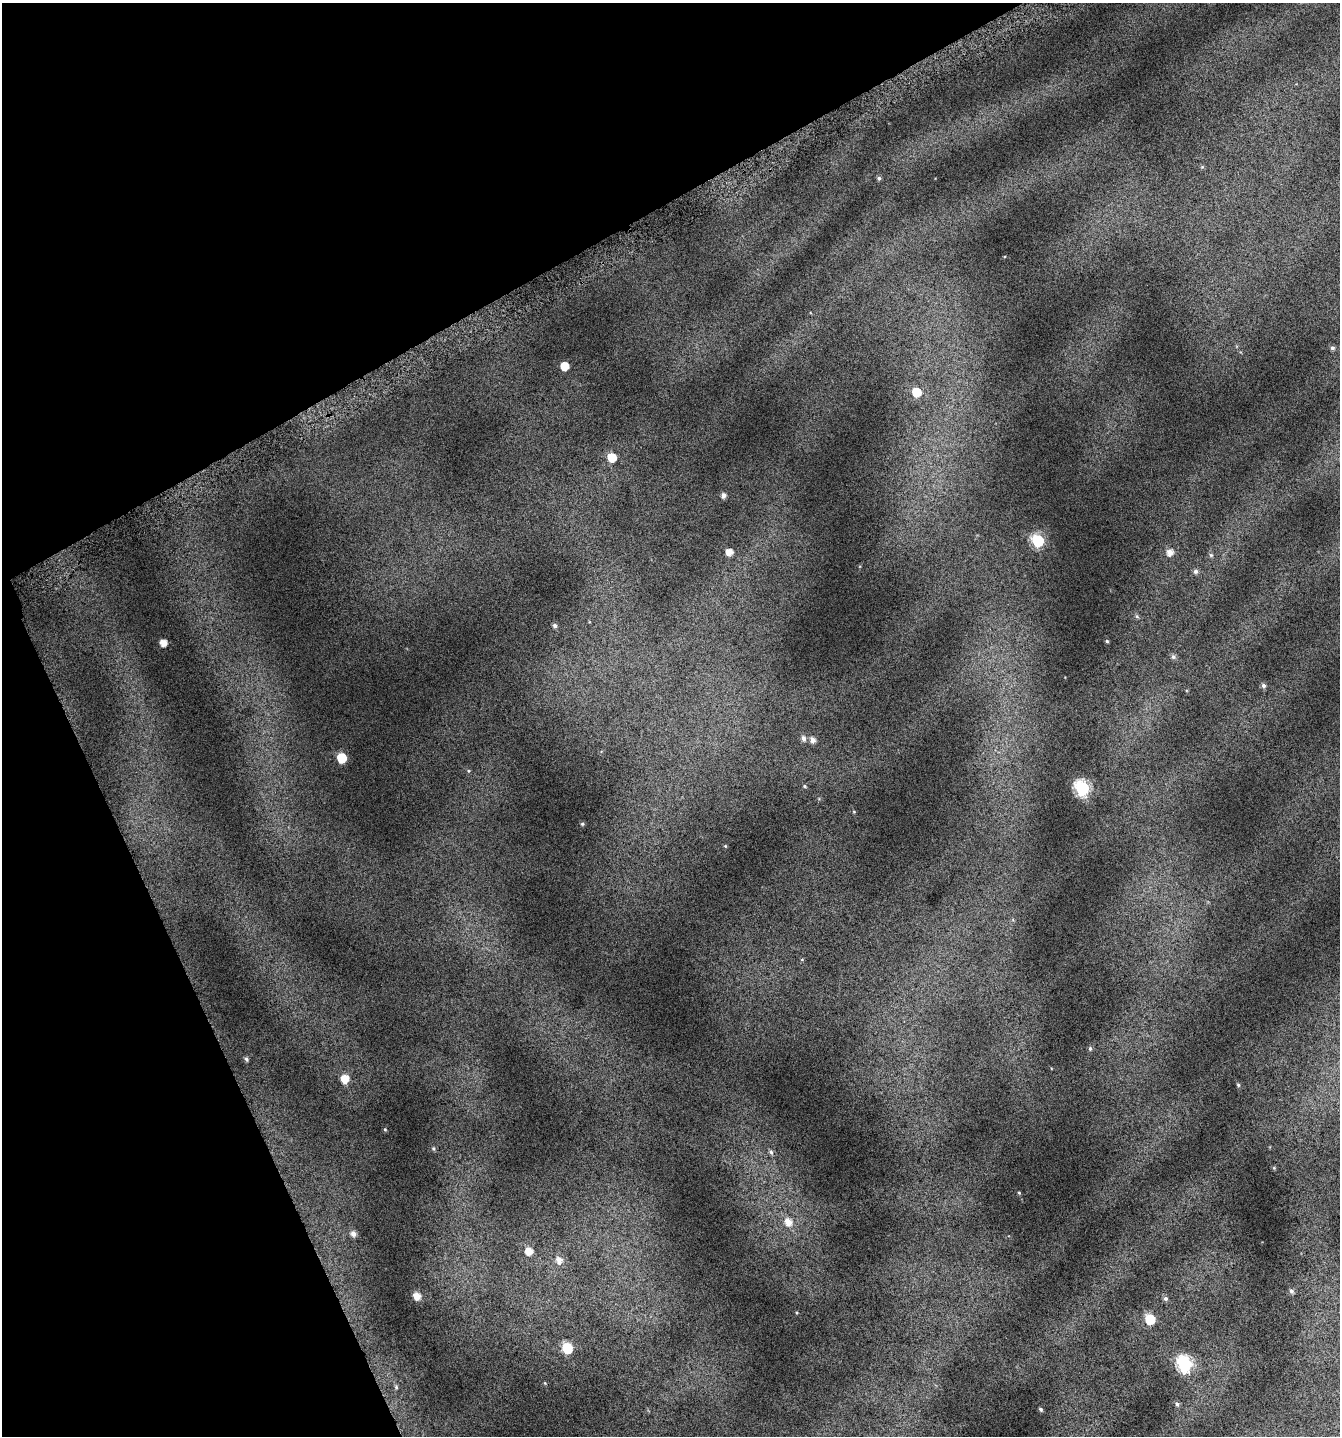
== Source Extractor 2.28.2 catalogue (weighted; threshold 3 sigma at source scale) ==
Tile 5 of 4 x 4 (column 1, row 2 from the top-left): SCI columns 216-1553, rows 2920-4353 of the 5741 x 5854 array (HDU 1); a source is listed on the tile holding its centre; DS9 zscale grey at full resolution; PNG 1342 x 1438 px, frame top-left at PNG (2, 3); no overlay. Shown black and unused: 24% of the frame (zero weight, under 4 of 7 exposures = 2% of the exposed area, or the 3 px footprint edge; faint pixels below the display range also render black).
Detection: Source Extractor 2.28.2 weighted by HDU 2 'WHT'; one run over the whole footprint, this tile lists its part. Background 0.073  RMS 0.047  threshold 0.192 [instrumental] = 3 sigma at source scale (4.09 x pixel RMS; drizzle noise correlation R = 1.36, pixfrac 0.8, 0.0396/0.0396 arcsec/px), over >= 5 px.
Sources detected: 45; all 45 listed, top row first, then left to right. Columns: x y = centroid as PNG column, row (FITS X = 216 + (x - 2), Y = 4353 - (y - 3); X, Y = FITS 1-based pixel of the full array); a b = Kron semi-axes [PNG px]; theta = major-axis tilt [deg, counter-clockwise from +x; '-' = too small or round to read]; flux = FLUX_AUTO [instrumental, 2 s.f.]
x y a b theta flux
879 178 6 5 - 8.5
1332 348 5 5 - 8
564 366 6 6 - 72
916 392 7 7 - 100
612 457 6 6 - 89
724 495 6 5 - 15
1038 540 7 6 - 370
729 552 6 6 - 36
1170 552 7 7 - 29
1211 555 6 5 - 7
1196 571 6 6 - 11
1137 616 6 5 - 6.1
555 625 6 5 - 11
1107 641 4 3 - 4.8
163 643 5 5 - 39
1173 657 7 6 - 11
1263 686 6 5 - 10
803 738 7 6 - 16
813 740 6 6 - 23
341 758 6 6 - 130
805 786 5 4 - 5.6
1082 788 8 7 - 640
582 824 5 4 - 4.9
725 846 5 4 - 4.1
1090 1048 6 4 -64 6.6
246 1059 6 5 - 8.8
345 1079 7 6 - 63
1238 1085 5 4 - 5.3
385 1129 4 4 - 3.8
433 1148 6 4 -71 4.9
771 1152 7 5 -72 10
1019 1193 5 3 - 3.7
788 1222 10 8 -62 43
353 1234 7 6 - 20
529 1251 7 6 - 44
559 1260 9 7 -64 26
1291 1291 6 6 - 10
417 1296 6 6 - 39
1165 1298 6 6 - 10
1150 1319 7 6 - 140
567 1348 6 6 - 170
1184 1364 8 7 - 740
396 1387 5 4 - 4.9
1177 1404 6 5 - 9.3
1041 1409 5 3 - 5.9